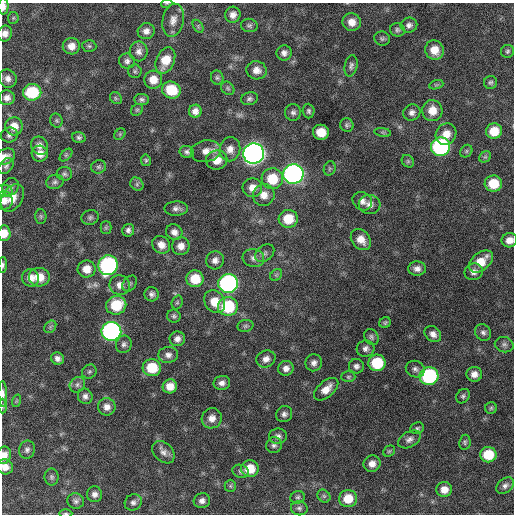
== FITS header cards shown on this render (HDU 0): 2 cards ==
NAXIS1  =                  512 / Axis length
NAXIS2  =                  512 / Axis length

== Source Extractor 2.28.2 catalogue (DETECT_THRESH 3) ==
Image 512 x 512 px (HDU 0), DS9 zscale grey, 1 PNG px = 1 image px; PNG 516 x 516 px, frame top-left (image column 1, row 512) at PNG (2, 3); each listed source drawn as its Kron ellipse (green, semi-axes under 4 px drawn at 4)
Background 655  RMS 20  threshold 59.1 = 3 sigma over >= 5 px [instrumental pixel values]
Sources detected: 181; all 181 listed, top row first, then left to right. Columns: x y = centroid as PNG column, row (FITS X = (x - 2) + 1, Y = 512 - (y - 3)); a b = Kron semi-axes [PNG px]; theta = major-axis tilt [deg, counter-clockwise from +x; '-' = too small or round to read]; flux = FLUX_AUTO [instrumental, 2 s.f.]
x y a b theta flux
167 3 5 3 - 1300
3 6 8 5 89 6900
233 15 8 7 - 8000
13 18 6 5 - 2200
173 20 16 10 77 11000
352 22 9 9 - 12000
249 25 8 6 -9 3500
409 25 8 7 - 5000
198 26 7 4 -58 2200
397 30 7 6 - 3400
146 31 8 8 - 7300
5 33 8 7 - 7500
382 39 8 7 - 3100
71 46 8 8 - 12000
89 46 7 6 - 2600
434 50 10 9 - 18000
139 51 10 9 - 7400
507 51 6 6 - 2800
284 53 8 7 - 6300
165 60 14 9 67 23000
127 61 8 7 - 4700
351 66 11 6 78 4400
257 70 10 9 - 11000
135 71 7 6 - 2700
217 78 7 6 - 2700
8 79 9 8 - 7300
153 80 9 9 - 16000
490 82 6 6 - 3000
436 85 7 4 18 2300
228 88 7 6 - 2700
171 90 9 8 - 39000
32 92 9 8 - 64000
7 98 7 7 - 6900
116 98 6 5 - 2200
142 99 7 5 -6 3400
249 99 8 6 13 3800
137 110 6 5 - 2200
195 111 6 6 - 7900
309 111 7 6 - 3200
432 111 10 10 - 18000
293 112 8 8 - 4800
412 112 8 8 - 6100
56 121 7 6 - 2600
347 125 7 6 - 3100
14 126 9 9 - 15000
494 131 8 7 - 24000
321 132 8 7 - 22000
383 132 8 4 -9 2300
120 134 6 5 - 2100
446 134 11 10 - 16000
9 135 8 7 - 4400
79 137 7 5 -17 3200
39 146 9 8 - 8000
440 147 9 9 - 240000
230 149 12 10 81 11000
206 151 15 11 10 12000
466 151 7 5 48 2600
187 152 7 6 - 3700
254 153 10 10 - 920000
40 154 8 8 - 11000
66 155 7 4 45 2500
5 157 11 7 24 9000
485 157 6 5 - 2600
146 160 5 5 - 2300
217 160 11 9 7 17000
408 161 7 5 -46 2500
6 166 9 6 51 3600
99 167 7 6 - 3100
330 168 7 5 72 2300
64 174 8 6 3 3400
293 174 10 9 - 520000
272 179 10 10 - 37000
55 182 9 7 20 4100
137 184 7 6 - 2900
493 184 8 8 - 33000
10 187 9 8 - 5000
252 188 10 9 - 12000
5 191 8 6 -14 3600
264 195 11 10 - 14000
12 198 15 10 58 16000
4 201 9 8 - 9300
362 201 10 8 -35 7800
370 204 11 9 -4 7900
176 209 12 7 2 5900
41 216 7 5 -89 2700
90 217 9 7 17 3600
288 219 9 9 - 30000
106 228 6 5 - 2000
128 230 6 6 - 4400
174 232 8 7 - 7600
4 233 8 6 86 15000
361 240 11 9 -50 14000
509 240 8 7 - 10000
161 245 9 8 - 11000
181 246 9 9 - 10000
265 253 10 7 38 4900
253 258 11 9 -14 7000
215 260 9 8 - 7400
481 261 14 8 39 26000
3 265 8 4 87 3000
108 265 10 9 - 250000
87 269 9 8 - 15000
417 269 9 7 -2 6800
474 272 9 8 - 6900
276 275 7 5 44 2400
39 277 10 9 - 21000
31 278 9 8 - 12000
195 279 8 8 - 32000
228 283 10 9 - 330000
130 284 9 6 53 3300
120 285 10 9 - 10000
152 294 7 7 - 4500
177 302 7 5 69 2300
215 302 12 9 -56 21000
116 305 10 9 - 44000
228 306 10 9 - 76000
174 316 7 6 - 3100
385 323 6 5 - 2600
245 326 8 6 15 3200
50 327 7 5 47 2900
111 331 10 9 - 440000
483 333 8 7 - 4700
433 334 9 7 -43 7200
371 337 8 6 -59 3700
177 339 8 7 - 7100
124 344 9 7 70 4700
504 345 9 7 -15 4700
365 349 9 8 - 5800
168 355 10 8 5 6400
57 358 6 6 - 5600
266 359 10 8 24 8500
314 363 8 8 - 6600
377 363 8 8 - 53000
356 366 7 7 - 4700
152 368 9 8 - 42000
286 368 8 7 - 7500
415 369 10 8 -24 5400
89 372 7 6 - 3100
474 374 8 7 - 8900
429 376 9 9 - 160000
348 377 7 5 0 2600
222 383 8 7 - 6400
77 385 8 7 - 4800
170 386 7 7 - 15000
326 389 14 8 41 14000
3 394 13 4 -89 5900
85 396 8 7 - 5200
463 396 8 6 53 3300
16 401 6 4 71 1700
3 406 7 3 -90 1900
107 407 9 8 - 8700
491 408 6 5 - 2300
284 414 8 7 - 4900
212 418 10 10 - 11000
417 428 7 5 21 2700
278 436 9 7 -2 5400
409 439 12 7 29 6400
465 442 7 5 81 2600
274 445 8 7 - 4200
27 450 9 8 - 4800
389 451 6 5 - 2200
163 452 13 9 -46 7800
4 455 9 7 82 11000
488 455 8 7 - 40000
372 464 8 8 - 9800
5 467 8 7 - 11000
250 469 9 8 - 27000
241 471 8 6 -17 3600
52 477 8 7 - 3300
230 486 6 5 - 2500
505 486 10 7 41 5100
444 490 8 7 - 11000
94 494 8 7 - 6300
324 496 7 5 -45 2700
298 497 7 6 - 3000
348 499 9 8 - 26000
76 501 8 7 - 4300
202 501 8 7 - 6000
133 502 9 8 - 5000
299 508 8 7 - 3800
66 513 6 3 -1 2000
At the frame edge (FLAGS 8, measured only in part): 13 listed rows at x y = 167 3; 3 6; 5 33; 5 157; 4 201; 4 233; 509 240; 3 265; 3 394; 3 406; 4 455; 5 467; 66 513